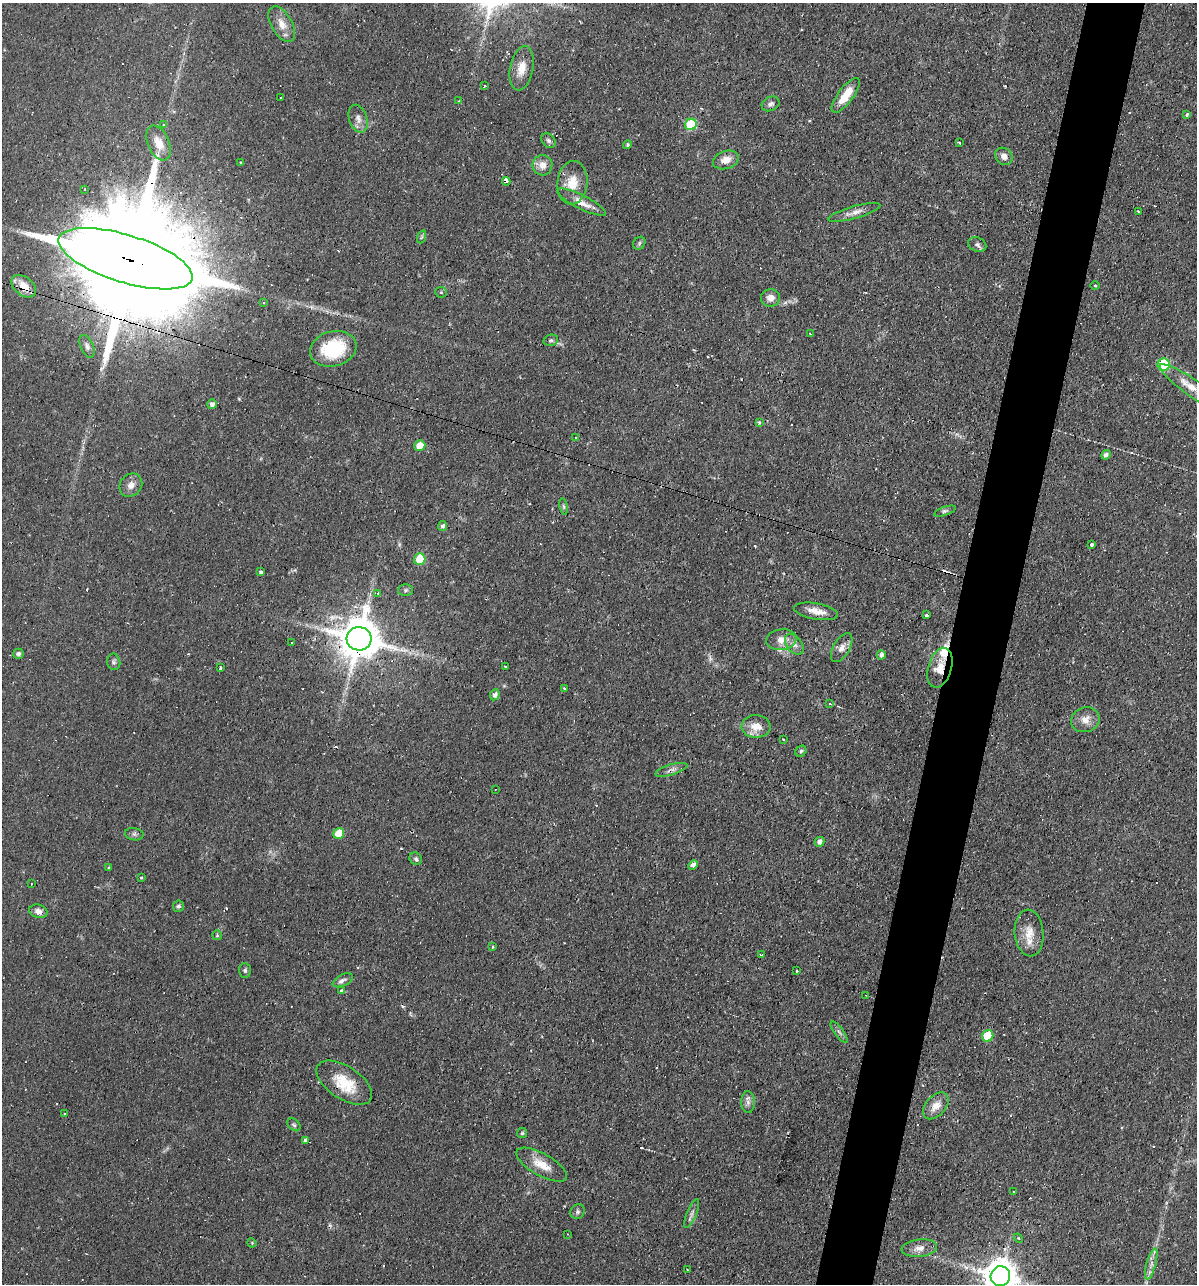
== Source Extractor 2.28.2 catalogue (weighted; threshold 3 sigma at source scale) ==
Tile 10 of 4 x 4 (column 2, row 3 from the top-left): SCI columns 1446-2640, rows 1283-2564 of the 5156 x 5129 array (HDU 1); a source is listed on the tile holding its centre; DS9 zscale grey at full resolution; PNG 1199 x 1286 px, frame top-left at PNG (2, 3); each listed source drawn as its Kron ellipse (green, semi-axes under 4 px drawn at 4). Shown black and unused: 5% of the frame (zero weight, under 2 of 3 exposures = <1% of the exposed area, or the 3 px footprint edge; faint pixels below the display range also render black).
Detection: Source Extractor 2.28.2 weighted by HDU 2 'WHT'; one run over the whole footprint, this tile lists its part. Background 0.066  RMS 0.0053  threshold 0.0236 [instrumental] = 3 sigma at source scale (4.5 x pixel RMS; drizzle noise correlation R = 1.50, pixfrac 1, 0.05/0.05 arcsec/px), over >= 5 px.
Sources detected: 138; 1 too faint to see at this stretch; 20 cosmic-ray / hot-pixel residue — neither listed nor drawn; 2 inside a brighter listed object's ellipse — not listed separately; the other 115 listed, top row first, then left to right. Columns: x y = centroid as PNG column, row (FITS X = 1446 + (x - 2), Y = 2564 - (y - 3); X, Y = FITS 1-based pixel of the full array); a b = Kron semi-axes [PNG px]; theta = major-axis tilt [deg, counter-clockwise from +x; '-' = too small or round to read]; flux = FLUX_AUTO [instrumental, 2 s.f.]
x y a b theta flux
282 24 19 10 -60 6.1
522 68 22 11 79 7.6
485 86 3 3 - 2.8
846 95 21 7 53 9.6
281 98 3 2 - 0.69
459 101 3 3 - 0.43
771 104 9 7 25 1.8
1187 115 3 3 - 3.1
358 119 14 9 -72 3.4
691 124 6 5 - 31
164 125 3 3 - 1.3
549 141 8 6 -45 1.5
159 143 18 10 -66 7.2
959 143 3 2 - 0.65
627 145 4 4 - 0.84
1004 156 9 8 - 2.9
726 160 13 9 17 5.2
241 163 3 2 - 1.1
542 165 10 10 - 4.7
506 181 4 3 - 40
572 183 22 15 84 10
84 189 3 2 - 0.61
582 202 27 7 -27 6
1138 211 3 2 - 1.1
855 212 27 6 16 4
421 237 7 4 70 0.76
639 243 7 5 48 1
977 245 9 7 -23 1.7
126 259 70 23 -17 32000
1095 285 4 3 - 0.58
24 286 14 9 -39 7.6
441 292 5 5 - 0.68
770 298 9 8 - 3.8
263 303 3 2 - 0.56
810 334 3 2 - 0.4
551 340 7 5 13 1.1
87 346 12 6 -66 1.9
333 349 24 17 15 31
1164 365 6 6 - 40
1191 387 38 8 -35 9.4
212 404 5 4 - 1.8
759 422 3 3 - 1.2
575 437 3 2 - 0.7
420 446 5 5 - 9.2
1106 455 5 4 - 1.7
131 485 12 10 49 3.8
563 507 8 4 -81 0.94
945 511 11 4 19 1.1
443 526 5 4 - 1.7
1092 545 3 3 - 5.4
420 559 6 5 - 17
260 572 3 3 - 7.4
406 590 7 6 - 1.1
378 593 4 3 - 0.74
816 611 22 8 -10 6.1
926 615 3 3 - 1.7
359 639 12 12 - 2000
781 640 15 10 8 5.7
291 643 3 3 - 1.4
794 644 12 7 -51 2.9
842 648 16 8 60 4
18 654 5 5 - 1.3
881 655 4 4 - 1.7
114 662 8 6 -79 1.3
220 667 3 3 - 3.1
505 667 3 2 - 0.68
940 668 20 11 74 10
564 688 4 2 - 0.51
495 695 6 4 65 2
830 704 4 3 - 1
1085 720 14 12 19 5.1
756 726 14 11 -1 7.6
784 740 2 2 - 0.57
801 751 6 5 - 0.94
671 770 16 5 17 2.4
495 790 2 2 - 0.5
339 833 6 5 - 11
134 834 9 6 -9 1.4
819 842 5 4 - 2.3
416 859 7 5 -46 1.2
693 865 5 4 - 2.3
109 868 3 3 - 0.63
141 877 3 3 - 0.54
31 884 3 2 - 0.33
178 906 6 5 - 1.1
38 911 9 6 -15 3
1029 933 23 14 -85 9
217 935 5 5 - 0.62
493 947 3 3 - 1.2
761 955 3 2 - 0.83
245 970 7 6 - 1.1
797 971 3 2 - 0.75
343 980 11 5 27 1.8
342 991 3 3 - 1.9
866 995 3 2 - 0.31
839 1032 13 4 -54 1.6
988 1036 6 5 - 20
344 1083 31 16 -33 17
748 1102 11 6 -89 2.3
936 1106 15 10 48 6.4
65 1114 3 2 - 0.86
294 1125 7 5 -43 1.1
522 1133 5 5 - 0.78
305 1140 3 3 - 22
542 1165 28 11 -29 9.2
1013 1191 3 2 - 0.55
577 1212 8 7 - 1.3
692 1214 15 5 67 2.1
568 1234 3 2 - 0.31
1018 1238 5 3 - 0.55
252 1243 5 3 - 0.53
919 1248 18 8 5 4.4
1151 1264 16 4 75 3.1
687 1270 3 2 - 0.39
1000 1276 10 9 - 1100
Overlapping masked pixels (flux is a lower limit): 8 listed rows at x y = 506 181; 126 259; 24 286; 420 446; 359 639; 940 668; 671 770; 344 1083
Isophote crosses this tile's border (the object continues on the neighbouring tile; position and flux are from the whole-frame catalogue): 2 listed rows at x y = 1191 387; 1000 1276